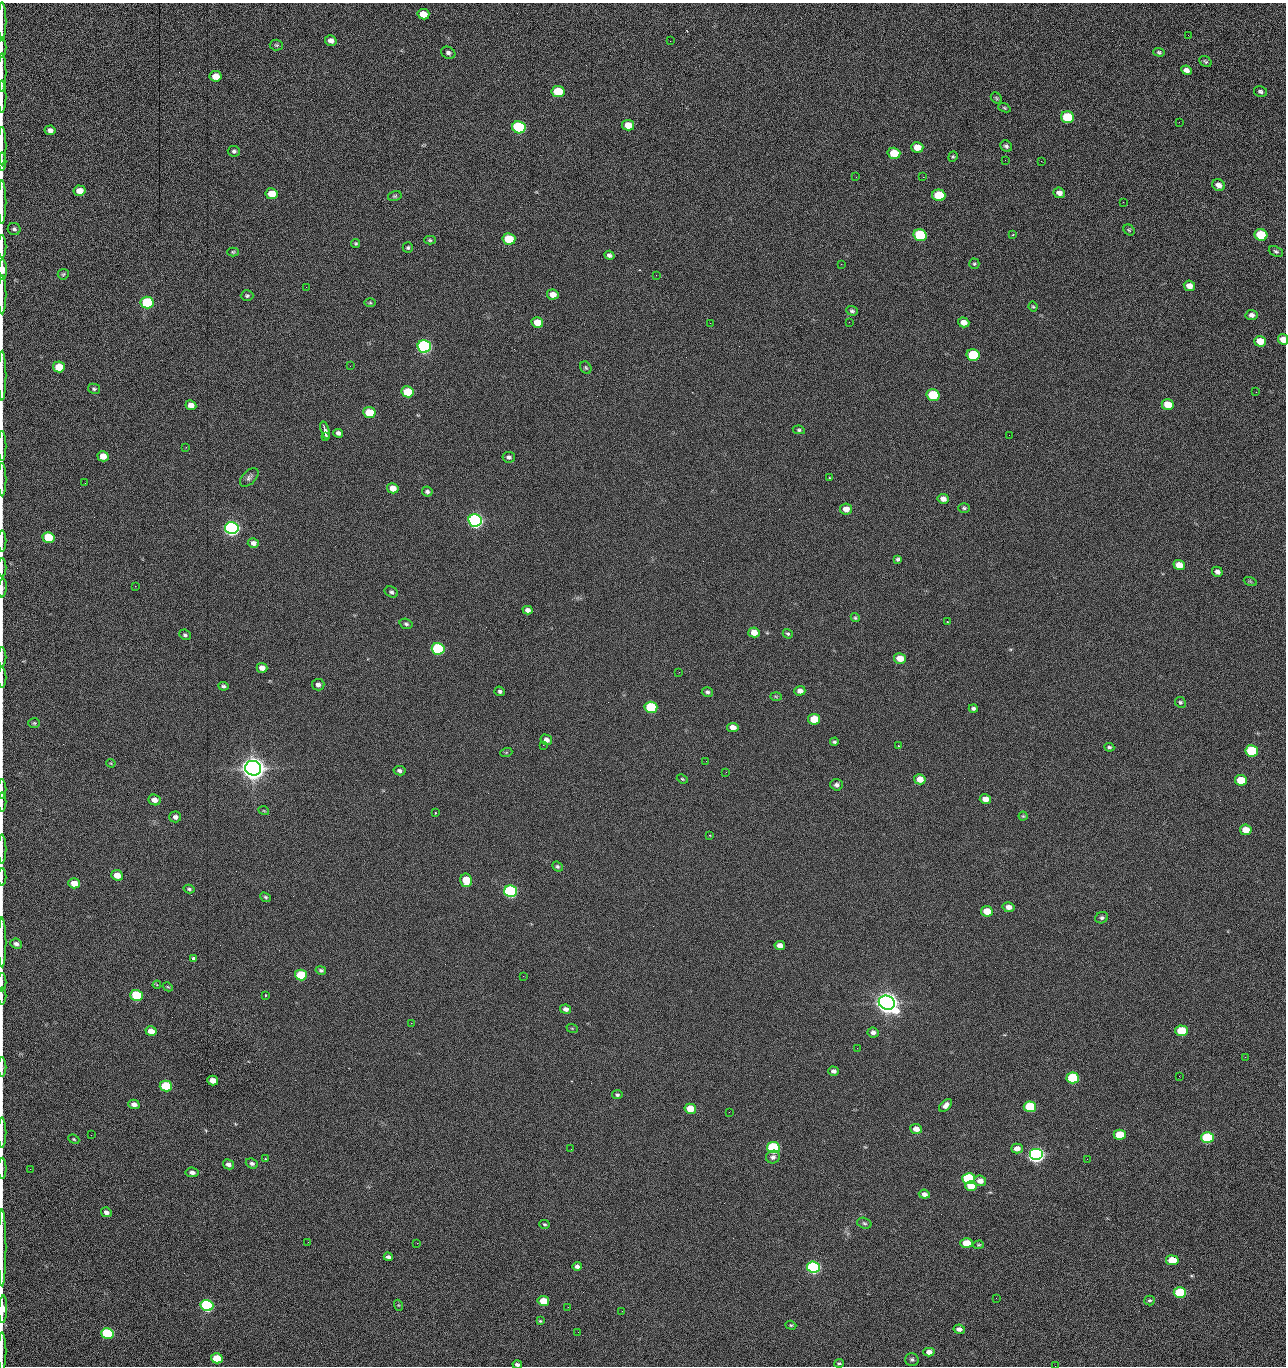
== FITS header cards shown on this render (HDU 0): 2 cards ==
NAXIS1  =                 1284 /fastest changing axis
NAXIS2  =                 1364 /next to fastest changing axis

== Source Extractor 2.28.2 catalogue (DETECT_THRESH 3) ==
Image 1284 x 1364 px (HDU 0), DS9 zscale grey, 1 PNG px = 1 image px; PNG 1288 x 1368 px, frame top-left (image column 1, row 1364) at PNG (2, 3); each listed source drawn as its Kron ellipse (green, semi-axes under 4 px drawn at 4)
Background 152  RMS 15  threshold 45.4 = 3 sigma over >= 5 px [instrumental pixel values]
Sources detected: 272; all 272 listed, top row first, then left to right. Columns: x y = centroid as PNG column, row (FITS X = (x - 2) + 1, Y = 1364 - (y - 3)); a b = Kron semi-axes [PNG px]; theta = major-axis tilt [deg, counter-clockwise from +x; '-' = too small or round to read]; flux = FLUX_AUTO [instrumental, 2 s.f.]
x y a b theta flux
423 14 6 5 - 1.3e+04
2 21 19 2 90 3.4e+03
1188 35 2 2 - 1.0e+03
331 41 6 5 - 5.2e+03
670 41 2 2 - 1.4e+03
276 45 6 5 - 1.5e+03
2 47 10 2 90 1.9e+03
1159 52 5 4 - 1.6e+03
448 53 7 5 -27 2.7e+03
1205 62 6 5 - 1.7e+03
1186 70 5 4 - 4.3e+03
2 73 19 2 90 3.7e+03
216 76 6 5 - 1.4e+04
558 92 6 5 - 4.2e+04
1260 92 6 5 - 2.1e+03
2 97 16 2 90 2.8e+03
996 98 6 5 - 1.3e+03
1004 108 6 4 -21 1.3e+03
1068 117 6 5 - 6.0e+04
1179 122 3 2 - 7.9e+02
628 125 6 5 - 1.4e+04
519 127 7 6 - 1.6e+05
50 130 5 5 - 4.9e+03
2 146 19 2 90 3.4e+03
1006 146 6 5 - 2.3e+03
917 147 6 5 - 1.2e+04
234 151 6 5 - 2.5e+03
894 153 6 5 - 2.8e+04
953 157 5 4 - 1.3e+03
1005 160 2 2 - 9.1e+02
1041 161 3 2 - 1.4e+03
2 162 9 2 90 1.6e+03
856 177 2 2 - 1.6e+03
923 177 2 2 - 2.0e+04
1218 185 7 5 -28 6.4e+03
79 191 6 5 - 1.0e+04
1059 193 6 5 - 5.5e+03
272 194 6 5 - 2.0e+04
939 195 6 5 - 5.1e+04
395 196 7 5 16 1.6e+03
2 202 21 2 90 4.6e+03
1123 202 2 2 - 7.2e+02
14 229 6 6 - 2.5e+03
1129 230 6 5 - 1.5e+03
1013 234 4 2 - 7.0e+02
920 235 7 6 - 1.0e+05
1261 235 6 5 - 4.3e+04
509 239 6 5 - 4.0e+04
430 240 5 4 - 1.5e+03
356 244 4 4 - 1.3e+03
2 247 11 2 90 2.2e+03
408 248 5 5 - 1.7e+03
1276 251 7 5 -23 1.9e+03
233 252 6 4 0 1.4e+03
609 255 5 4 - 3.0e+03
841 264 2 2 - 1.9e+04
974 264 5 5 - 1.5e+03
3 270 10 3 -90 8.9e+03
63 274 5 5 - 1.5e+03
656 275 2 2 - 4.5e+02
1189 286 6 5 - 7.5e+03
306 287 2 2 - 4.4e+02
553 294 6 5 - 9.2e+03
2 295 20 2 90 3.7e+03
247 296 6 5 - 2.0e+03
147 303 6 6 - 1.0e+05
370 303 6 4 -1 1.2e+03
1033 307 5 3 - 1.1e+03
852 311 6 4 -18 2.1e+03
1252 315 6 5 - 3.9e+03
537 322 6 5 - 1.5e+04
849 322 2 2 - 5.5e+02
964 322 6 5 - 7.4e+03
710 323 2 2 - 2.3e+03
1283 339 5 5 - 9.6e+03
1260 341 6 5 - 1.6e+04
424 346 7 6 - 3.0e+05
973 355 6 5 - 5.7e+04
350 366 2 2 - 1.8e+03
59 367 6 5 - 2.5e+04
586 368 6 5 - 1.6e+03
2 376 25 2 90 4.7e+03
94 389 6 5 - 1.8e+03
408 392 6 5 - 3.6e+04
1256 392 2 2 - 1.0e+03
933 395 6 5 - 5.9e+04
191 405 5 5 - 8.5e+03
1168 405 6 5 - 1.8e+04
369 413 6 5 - 2.9e+04
325 430 9 3 -74 7.3e+03
799 430 6 4 -9 1.7e+03
338 433 5 4 - 3.3e+03
1009 435 2 2 - 7.7e+02
326 436 4 3 - 1.8e+03
2 446 15 2 90 2.7e+03
186 447 3 2 - 2.1e+03
103 456 5 5 - 1.2e+04
509 457 6 5 - 2.7e+03
249 477 11 6 44 3.4e+03
829 478 3 2 - 8.7e+02
2 480 17 2 90 3.1e+03
85 483 2 2 - 6.4e+02
393 488 6 5 - 9.5e+03
427 491 5 5 - 2.4e+03
943 499 5 5 - 6.0e+03
964 508 5 5 - 1.9e+03
846 509 6 5 - 8.5e+03
475 520 7 6 - 5.0e+05
232 528 7 6 - 5.4e+05
48 537 6 5 - 4.0e+04
2 541 10 2 90 1.9e+03
253 543 5 5 - 4.1e+03
898 559 4 4 - 1.6e+03
1179 565 6 5 - 1.3e+04
2 567 10 2 90 1.4e+03
1217 572 5 5 - 3.7e+03
1250 581 7 4 -19 1.2e+03
135 586 2 2 - 5.1e+02
2 588 9 3 85 1.8e+03
391 592 7 5 -28 2.2e+03
528 610 5 4 - 4.0e+03
855 618 5 4 - 1.3e+03
947 622 2 2 - 5.8e+02
406 624 6 5 - 2.1e+03
754 632 6 5 - 1.0e+04
788 634 5 4 - 1.7e+03
185 635 6 5 - 1.9e+03
438 649 6 5 - 1.6e+05
2 657 10 2 90 1.6e+03
900 658 6 5 - 1.4e+04
262 668 5 5 - 7.1e+03
679 672 2 2 - 1.9e+03
2 678 10 2 90 1.8e+03
318 685 6 6 - 4.1e+03
223 686 5 4 - 2.0e+03
500 691 5 4 - 2.2e+03
800 691 5 5 - 5.8e+03
707 692 6 5 - 2.5e+03
776 696 6 4 -2 1.1e+03
1180 702 6 5 - 1.7e+03
651 707 6 5 - 9.0e+04
973 708 4 4 - 2.2e+03
814 719 6 5 - 2.7e+04
34 723 6 5 - 1.5e+03
733 727 5 4 - 7.5e+03
546 740 6 5 - 4.3e+03
834 742 4 3 - 1.7e+03
543 745 2 2 - 2.4e+03
898 746 4 3 - 1.7e+03
1109 747 5 4 - 1.8e+03
1252 751 6 5 - 7.7e+04
506 753 6 4 20 1.2e+03
706 761 2 2 - 1.5e+03
111 763 4 4 - 1.0e+03
253 768 8 7 - 1.9e+06
399 771 6 4 -10 2.5e+03
726 772 3 2 - 1.9e+03
682 779 5 4 - 1.3e+03
920 779 6 5 - 1.1e+04
1241 780 6 5 - 2.5e+04
837 785 6 5 - 3.3e+03
2 789 10 2 90 1.6e+03
985 799 6 4 -12 7.8e+03
155 800 6 5 - 6.8e+03
2 802 9 2 90 1.6e+03
264 811 5 3 - 9.3e+02
435 813 3 3 - 2.0e+03
1023 816 4 4 - 1.2e+03
175 817 6 5 - 3.8e+03
1246 830 6 5 - 1.5e+04
709 835 3 2 - 1.2e+03
2 849 14 2 90 2.4e+03
557 867 5 4 - 1.8e+03
117 875 6 5 - 1.2e+04
2 877 9 2 90 1.5e+03
466 880 7 6 - 2.7e+04
74 883 6 5 - 1.5e+04
189 889 5 3 - 1.8e+03
511 891 6 5 - 2.4e+05
266 897 6 4 -39 1.5e+03
1008 907 6 5 - 5.8e+03
987 911 6 5 - 1.9e+04
1102 918 6 5 - 2.3e+03
2 942 25 2 90 4.6e+03
16 944 6 5 - 3.9e+03
780 945 5 4 - 5.9e+03
193 958 4 3 - 2.8e+03
321 970 5 4 - 1.8e+03
301 975 6 5 - 6.1e+04
523 976 2 2 - 1.4e+03
2 982 9 2 90 1.5e+03
157 985 4 3 - 9.3e+02
168 987 5 3 - 1.1e+03
137 995 6 5 - 7.5e+04
265 995 2 2 - 1.0e+03
2 996 8 2 90 1.5e+03
887 1003 8 7 - 1.6e+06
566 1009 5 4 - 4.2e+03
411 1023 2 2 - 3.7e+03
572 1028 6 3 -19 9.7e+02
151 1031 5 4 - 1.1e+04
1182 1031 6 5 - 4.8e+04
873 1032 6 5 - 3.6e+03
857 1048 3 2 - 9.7e+02
1245 1057 3 2 - 1.5e+03
2 1067 10 2 90 1.6e+03
833 1071 5 4 - 3.4e+03
1179 1076 2 2 - 1.8e+03
1073 1078 6 5 - 8.8e+04
213 1080 5 5 - 9.3e+03
166 1086 6 5 - 6.5e+04
617 1095 5 4 - 1.8e+03
134 1104 6 4 -17 5.3e+03
946 1105 8 4 45 4.7e+03
1030 1107 6 5 - 7.3e+04
690 1109 6 5 - 2.1e+04
729 1112 2 2 - 6.9e+02
916 1129 6 5 - 6.9e+03
2 1133 15 2 90 2.5e+03
91 1135 2 2 - 1.5e+03
1120 1135 6 5 - 3.1e+04
1207 1138 6 5 - 9.9e+04
74 1139 6 4 -23 1.3e+03
773 1148 6 5 - 1.5e+05
571 1149 2 2 - 6.1e+02
1017 1149 6 5 - 7.6e+03
1036 1155 7 6 - 6.3e+05
773 1157 7 6 - 3.4e+03
265 1158 3 2 - 1.4e+03
1087 1159 2 2 - 1.4e+03
252 1163 6 5 - 2.4e+03
228 1164 6 4 -30 4.4e+03
2 1168 10 3 -90 2.3e+03
30 1169 2 2 - 1.9e+03
192 1172 6 4 -7 3.6e+03
969 1179 6 5 - 1.5e+05
980 1181 6 5 - 6.8e+03
971 1186 6 4 2 1.6e+04
924 1194 5 4 - 4.5e+03
106 1212 5 4 - 4.1e+03
864 1223 7 5 -17 2.0e+03
544 1224 5 3 - 1.2e+03
308 1242 3 2 - 1.3e+03
417 1243 2 2 - 3.7e+03
966 1243 6 5 - 1.9e+04
979 1245 5 4 - 1.3e+03
2 1248 38 2 90 7.4e+03
388 1257 4 4 - 2.8e+03
1172 1260 6 5 - 2.7e+04
577 1266 5 4 - 3.3e+03
813 1267 6 5 - 3.1e+05
1180 1293 6 5 - 7.9e+04
996 1298 2 2 - 1.9e+03
1150 1300 5 5 - 1.7e+03
543 1301 6 5 - 1.7e+04
207 1305 6 5 - 2.4e+05
398 1305 5 3 - 1.0e+03
568 1307 2 2 - 4.2e+02
3 1309 14 4 87 1.5e+04
622 1311 2 2 - 5.6e+02
540 1321 3 3 - 1.2e+03
791 1325 5 4 - 1.3e+03
959 1329 6 4 -9 4.1e+03
578 1332 2 2 - 2.4e+03
107 1333 6 5 - 9.1e+04
2 1351 19 2 90 3.0e+03
929 1352 5 4 - 6.5e+03
217 1358 6 5 - 3.0e+04
912 1359 7 6 - 2.3e+03
839 1363 5 3 - 1.6e+03
517 1364 5 3 - 2.6e+03
1055 1366 2 2 - 1.3e+03
At the frame edge (FLAGS 8, measured only in part): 35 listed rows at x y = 2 21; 2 47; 2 73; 2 97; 2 146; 2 162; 2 202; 2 247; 3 270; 2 295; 1283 339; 2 376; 2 446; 2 480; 2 541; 2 567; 2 588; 2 657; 2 678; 2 789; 2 802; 2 849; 2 877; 2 942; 16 944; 2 982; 2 996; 2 1067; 2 1133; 2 1168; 2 1248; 3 1309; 2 1351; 517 1364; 1055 1366

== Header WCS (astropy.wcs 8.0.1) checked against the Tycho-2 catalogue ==
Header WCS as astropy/WCSLIB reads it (CRVAL/CRPIX/CD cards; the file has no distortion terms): RA---TAN/DEC--TAN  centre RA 15:41:40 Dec +52:00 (235.42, +51.99 deg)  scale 1.26 arcsec/px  FOV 26.9' x 28.5'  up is +92 deg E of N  parity flipped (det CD > 0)
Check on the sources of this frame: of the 60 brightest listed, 10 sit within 2.0 arcsec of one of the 11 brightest Tycho-2 stars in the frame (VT <= 12.29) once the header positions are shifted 0.28 arcsec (0.09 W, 0.26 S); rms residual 0.91 arcsec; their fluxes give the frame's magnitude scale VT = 25.21 - 2.5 log10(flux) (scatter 0.16 mag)
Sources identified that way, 10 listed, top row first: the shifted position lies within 2.0 arcsec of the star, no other Tycho-2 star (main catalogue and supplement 1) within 4.0 arcsec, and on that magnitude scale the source's flux lands within +1.5 / -3 mag of the star's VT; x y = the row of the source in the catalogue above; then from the Tycho-2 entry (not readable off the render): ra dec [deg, ICRS J2000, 3 dp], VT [Tycho-2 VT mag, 2 dp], TYC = Tycho-2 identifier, HIP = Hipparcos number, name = IAU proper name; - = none
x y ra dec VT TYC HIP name
424 346 235.614 +52.064 11.61 3489-1132-1 - -
475 520 235.514 +52.049 11.19 3489-1407-1 - -
232 528 235.515 +52.133 11.12 3489-1380-1 - -
253 768 235.378 +52.130 9.31 3489-1322-1 76850 -
511 891 235.303 +52.042 11.52 3489-958-1 - -
887 1003 235.232 +51.912 9.59 3489-824-1 - -
1036 1155 235.143 +51.862 10.97 3489-1016-1 - -
969 1179 235.131 +51.886 12.29 3489-908-1 - -
813 1267 235.084 +51.941 11.45 3489-1346-1 - -
207 1305 235.075 +52.152 11.74 3489-912-1 - -